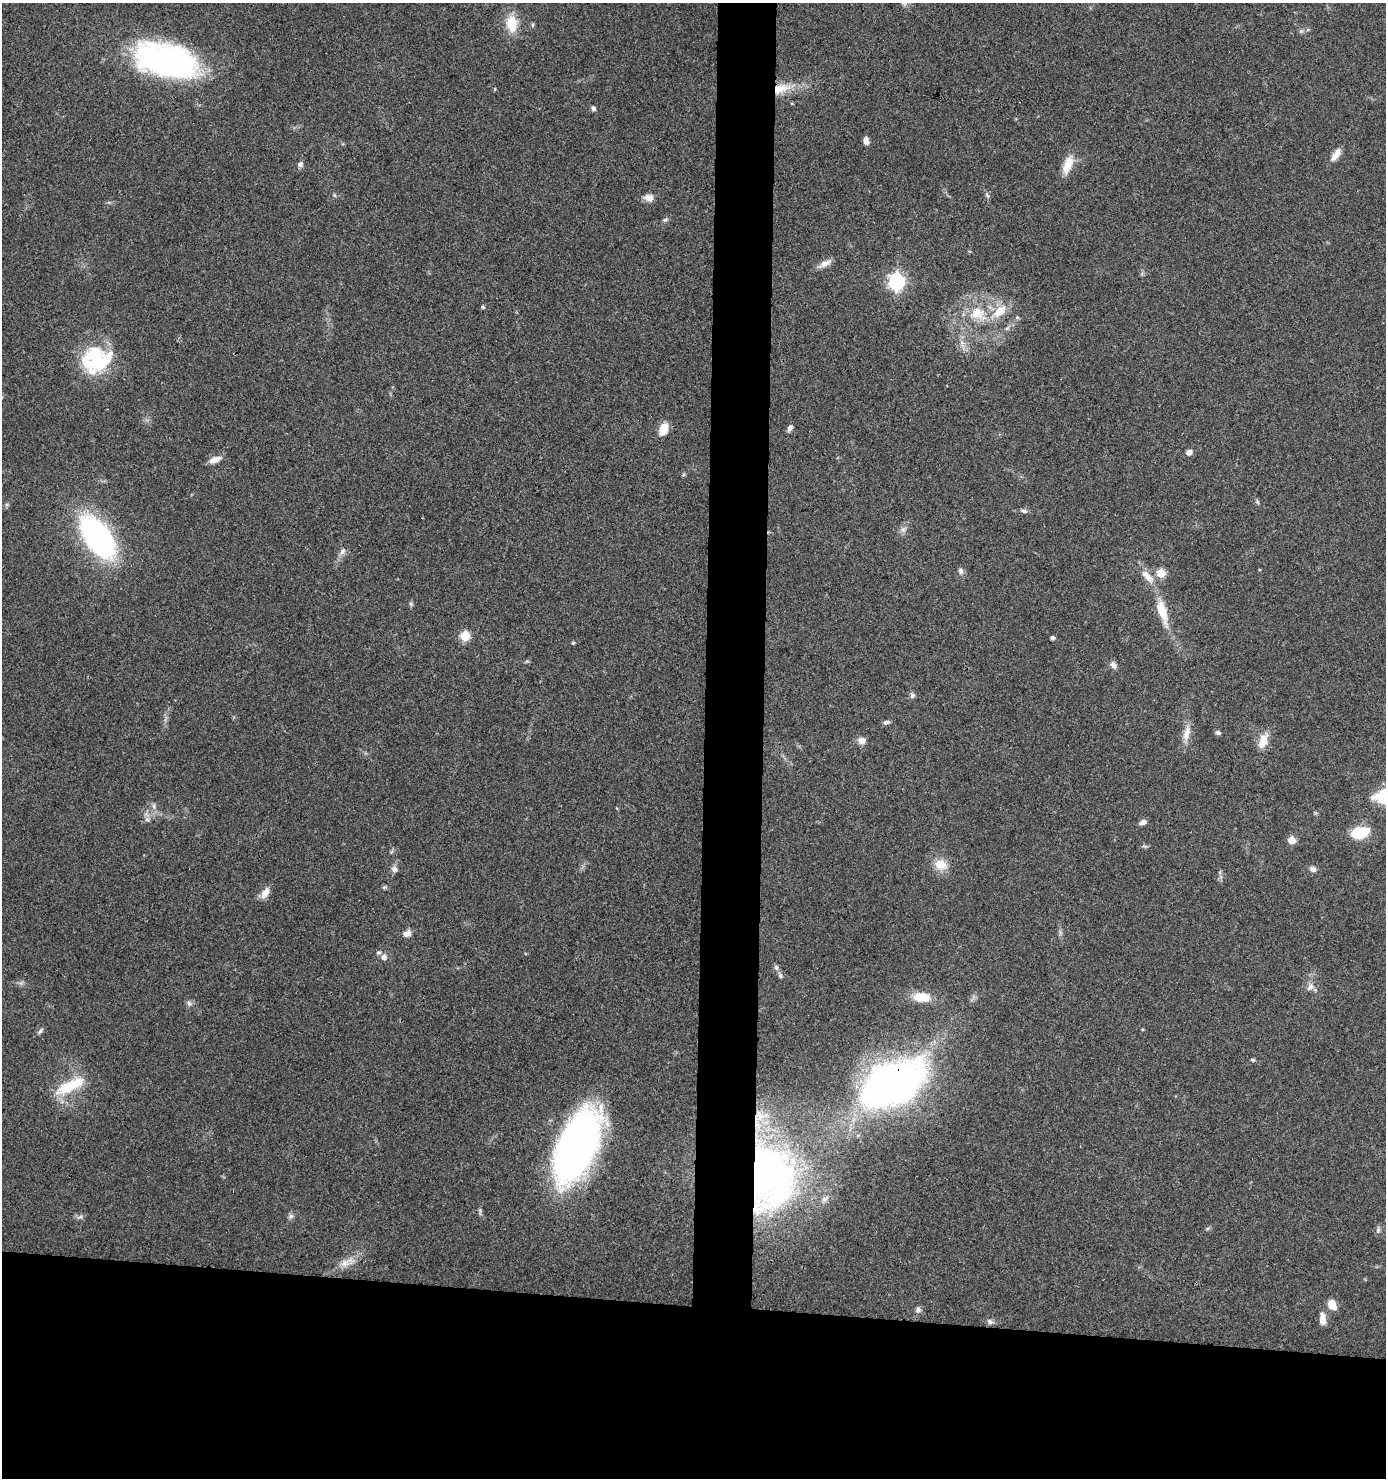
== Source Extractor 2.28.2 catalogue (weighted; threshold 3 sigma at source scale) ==
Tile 8 of 3 x 3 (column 2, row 3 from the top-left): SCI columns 1487-2870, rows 1-1476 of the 4448 x 4427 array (HDU 1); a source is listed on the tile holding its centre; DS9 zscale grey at full resolution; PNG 1388 x 1480 px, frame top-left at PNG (2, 3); no overlay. Shown black and unused: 16% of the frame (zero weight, under 3 of 4 exposures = <1% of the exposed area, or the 3 px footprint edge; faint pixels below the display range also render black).
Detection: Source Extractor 2.28.2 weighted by HDU 2 'WHT'; one run over the whole footprint, this tile lists its part. Background 0.078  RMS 0.0058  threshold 0.0262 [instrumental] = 3 sigma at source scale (4.5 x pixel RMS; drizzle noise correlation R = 1.50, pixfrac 1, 0.05/0.05 arcsec/px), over >= 5 px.
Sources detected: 77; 1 inside a brighter listed object's ellipse — not listed separately; the other 76 listed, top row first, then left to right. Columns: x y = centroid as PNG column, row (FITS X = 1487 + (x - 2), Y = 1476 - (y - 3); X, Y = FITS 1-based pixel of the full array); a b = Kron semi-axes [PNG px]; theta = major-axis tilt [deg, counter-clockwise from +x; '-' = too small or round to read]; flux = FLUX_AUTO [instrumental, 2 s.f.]
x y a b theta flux
904 3 9 7 -65 2
511 24 14 10 -87 16
532 25 6 4 -90 0.85
166 60 62 31 -15 160
780 89 25 12 14 13
593 108 5 5 - 1.8
866 141 7 5 -78 3.4
1336 155 17 7 57 5.1
300 164 7 6 - 1.9
1068 165 25 10 68 9
987 195 7 4 -47 0.96
648 198 12 9 -5 3.9
665 220 8 5 21 1.1
825 264 20 7 27 4.1
896 282 7 6 - 190
483 307 4 4 - 1.1
1000 311 17 11 46 11
977 313 22 18 4 16
96 360 35 31 65 43
790 428 9 5 57 2
663 429 11 7 68 11
1189 452 8 7 - 2.1
215 459 16 7 20 4.3
1257 502 6 4 -47 0.87
1024 511 9 5 -16 1.5
903 530 7 6 - 1.9
98 537 38 19 -55 150
342 551 12 6 59 2.5
961 571 8 6 -79 2
1161 573 5 5 - 22
1148 577 21 9 -47 7.1
411 604 6 4 -46 0.89
1162 611 36 12 -73 15
465 636 5 5 - 27
1052 638 4 4 - 1.5
573 643 4 4 - 0.84
1113 665 10 7 -59 2.3
912 695 7 6 - 1.5
886 722 9 5 14 1.5
1218 732 6 5 - 1.5
1186 733 21 9 78 6.2
862 740 10 9 - 3.4
1263 741 23 11 68 7.5
154 806 8 5 -71 1.7
147 819 8 7 - 2.1
1143 822 8 5 22 2.8
1360 833 18 11 14 19
1292 840 5 5 - 11
941 865 17 14 -21 8.5
394 869 9 7 -52 2.2
1313 869 9 7 -27 2.2
384 887 6 5 - 0.85
265 893 15 8 58 4.7
407 934 10 7 21 3.3
384 957 8 7 - 2.6
776 967 8 6 -73 1.5
780 976 8 5 -51 1.3
1310 987 13 8 47 3.1
922 997 17 9 -6 14
189 1003 8 6 -69 1.5
40 1031 10 4 51 1.3
1252 1060 6 4 -2 0.85
893 1083 44 27 25 380
70 1086 38 12 26 21
577 1146 69 32 66 280
769 1177 72 52 -81 200
825 1199 11 6 40 2.3
291 1216 8 6 -33 1.6
80 1217 7 4 18 1.2
1207 1228 7 3 19 0.87
1378 1230 9 5 79 1.6
346 1263 22 9 35 6.6
1332 1304 10 7 -64 8.1
918 1310 8 7 - 1.9
1323 1319 13 7 -88 5.5
990 1322 7 6 - 1.9
Overlapping masked pixels (flux is a lower limit): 4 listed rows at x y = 780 89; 893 1083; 577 1146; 769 1177
Isophote crosses this tile's border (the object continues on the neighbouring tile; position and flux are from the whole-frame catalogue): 1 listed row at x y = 904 3